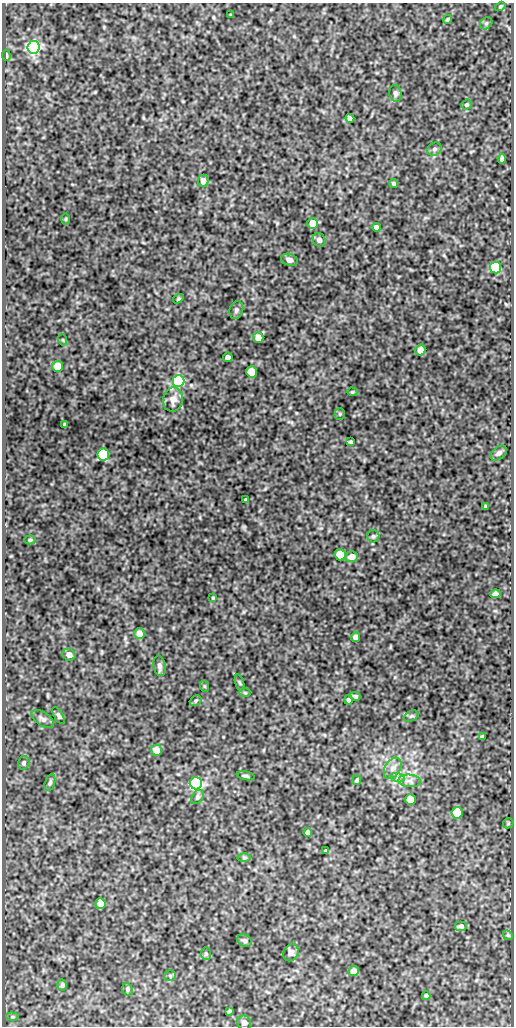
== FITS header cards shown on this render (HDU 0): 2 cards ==
NAXIS1  =                  512
NAXIS2  =                 1024

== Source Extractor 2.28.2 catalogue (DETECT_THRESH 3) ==
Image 512 x 1024 px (HDU 0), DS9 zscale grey, 1 PNG px = 1 image px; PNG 516 x 1028 px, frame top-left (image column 1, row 1024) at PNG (2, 3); each listed source drawn as its Kron ellipse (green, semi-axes under 4 px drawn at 4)
Background 87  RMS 0.51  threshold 1.54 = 3 sigma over >= 5 px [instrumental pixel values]
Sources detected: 87; all 87 listed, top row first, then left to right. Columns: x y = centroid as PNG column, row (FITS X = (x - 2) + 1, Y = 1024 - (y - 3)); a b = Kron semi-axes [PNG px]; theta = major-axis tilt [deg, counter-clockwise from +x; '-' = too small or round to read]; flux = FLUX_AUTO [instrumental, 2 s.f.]
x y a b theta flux
500 6 5 4 - 41
231 15 4 2 - 27
447 19 4 3 - 46
486 23 7 5 44 65
33 47 6 6 - 11000
6 55 5 3 - 120
395 93 8 6 -82 100
466 105 5 5 - 54
350 118 4 4 - 120
434 149 7 6 - 79
502 159 5 4 - 99
203 181 6 5 - 210
394 183 4 4 - 63
66 219 6 3 89 35
313 224 5 5 - 720
376 227 5 4 - 130
319 240 7 6 - 120
289 260 8 6 -19 120
496 268 6 5 - 3600
178 299 6 3 32 39
236 310 9 6 72 96
258 337 5 5 - 310
63 340 5 3 - 31
420 350 5 5 - 330
228 357 5 4 - 120
57 366 5 5 - 500
251 372 5 5 - 930
178 381 6 6 - 6100
352 392 5 4 - 44
173 399 12 10 82 280
340 414 5 5 - 51
65 425 4 3 - 59
350 442 4 3 - 50
499 453 9 6 38 120
103 454 6 6 - 2500
246 500 3 3 - 53
486 507 3 3 - 49
373 536 6 6 - 63
30 540 6 4 2 49
340 555 5 5 - 1400
352 557 6 5 - 280
495 594 5 4 - 91
213 598 4 3 - 38
139 633 5 5 - 280
356 637 5 4 - 210
69 655 6 6 - 140
160 666 10 6 -81 120
240 683 8 3 -71 49
204 686 6 3 -71 38
245 693 6 4 -1 39
355 696 5 4 - 76
348 700 5 4 - 80
196 701 6 5 - 52
59 716 9 4 -59 75
411 716 8 5 24 60
43 719 13 6 -34 140
482 736 4 3 - 51
156 750 5 5 - 420
24 763 7 5 75 84
393 768 11 7 58 210
246 776 9 3 -11 55
398 778 7 4 -18 76
357 780 5 4 - 59
410 781 11 6 -3 160
50 782 8 5 73 75
196 783 6 6 - 7200
197 797 8 5 54 76
411 800 5 5 - 550
457 813 6 5 - 930
508 823 6 4 47 43
308 833 4 4 - 120
326 851 3 3 - 34
244 858 6 4 0 50
100 904 5 5 - 360
461 926 6 5 - 80
508 935 5 4 - 44
245 941 8 6 -25 80
291 952 9 7 65 120
206 954 6 5 - 55
354 971 5 5 - 230
170 976 5 5 - 52
62 985 6 4 87 53
127 989 6 5 - 59
426 996 4 4 - 86
229 1011 3 2 - 35
12 1017 6 4 -6 48
244 1023 7 6 - 96